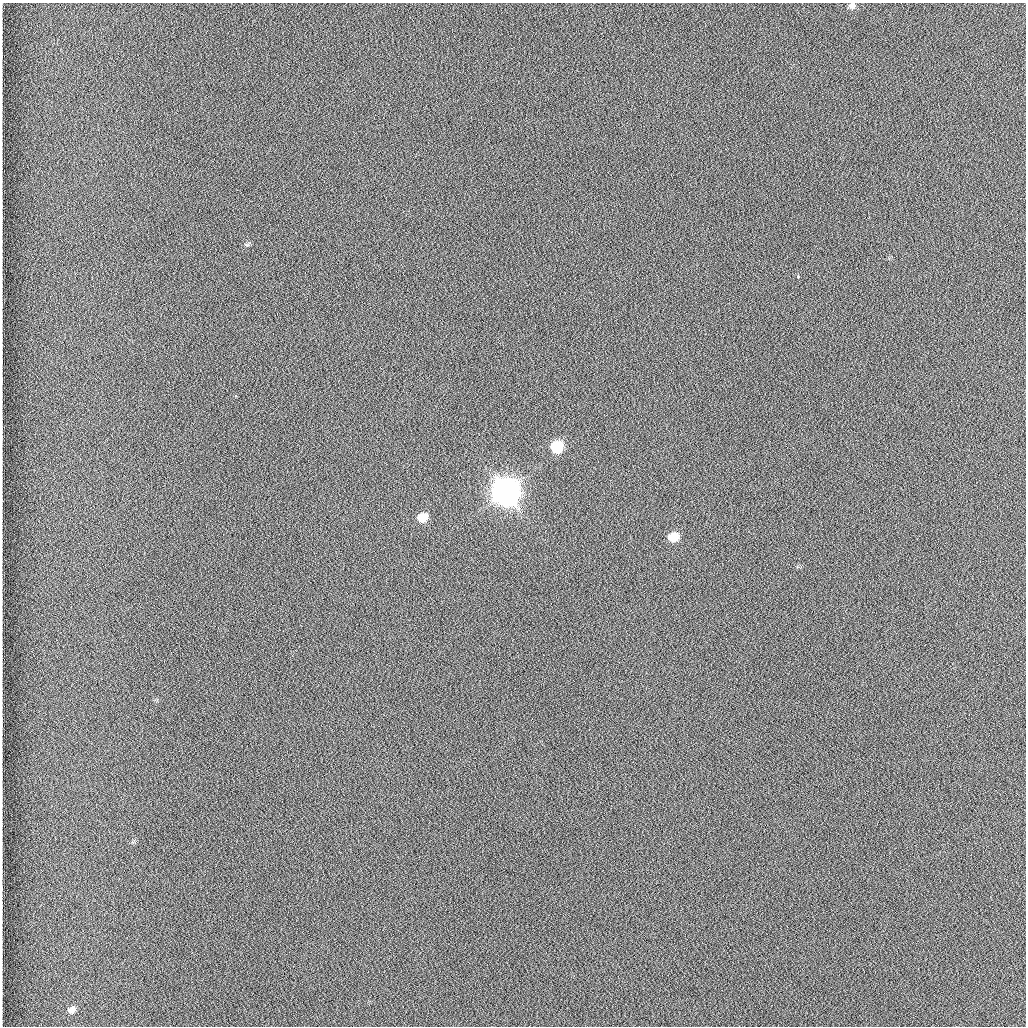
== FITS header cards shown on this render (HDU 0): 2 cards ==
NAXIS1  =                 1024 /fastest changing axis
NAXIS2  =                 1024 /next to fastest changing axis

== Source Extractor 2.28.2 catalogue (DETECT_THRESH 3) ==
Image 1024 x 1024 px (HDU 0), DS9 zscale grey, 1 PNG px = 1 image px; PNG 1028 x 1028 px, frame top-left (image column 1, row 1024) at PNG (2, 3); no overlay
Background 1260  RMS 5.9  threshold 17.8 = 3 sigma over >= 5 px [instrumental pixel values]
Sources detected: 8; all 8 listed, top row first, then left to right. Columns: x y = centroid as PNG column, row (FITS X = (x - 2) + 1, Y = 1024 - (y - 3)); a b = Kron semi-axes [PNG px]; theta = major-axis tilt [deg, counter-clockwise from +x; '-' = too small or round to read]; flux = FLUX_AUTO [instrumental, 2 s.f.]
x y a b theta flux
852 6 8 7 - 1.8e+03
798 277 3 2 - 6.3e+03
236 396 3 3 - 1.0e+03
557 446 9 8 - 2.1e+04
506 492 10 9 - 1.1e+06
423 517 8 7 - 8.5e+03
674 537 9 7 26 9.0e+03
72 1010 10 8 45 2.7e+03
At the frame edge (FLAGS 8, measured only in part): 1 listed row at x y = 852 6